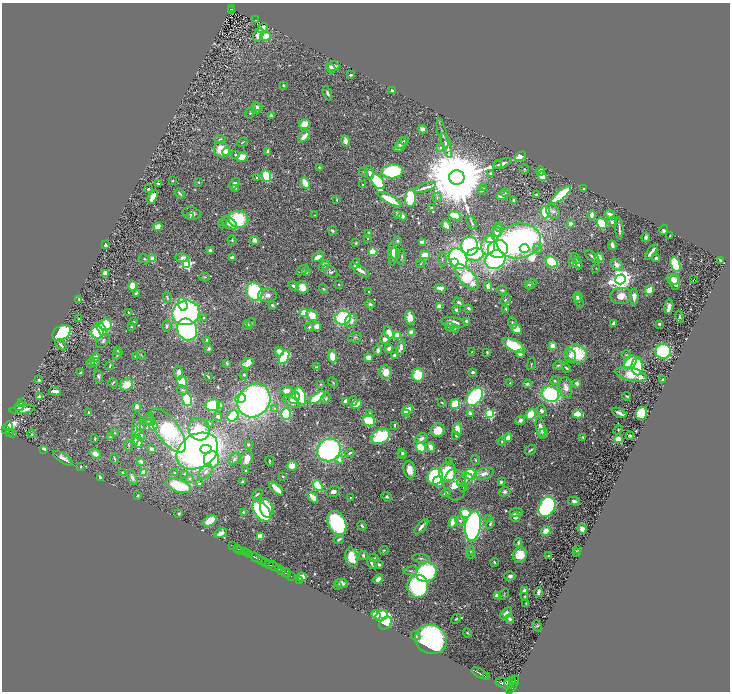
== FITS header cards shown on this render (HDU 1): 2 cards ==
NAXIS1  =                 1456
NAXIS2  =                 1379

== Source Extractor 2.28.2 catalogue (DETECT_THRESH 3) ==
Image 1456 x 1379 px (HDU 1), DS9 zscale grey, zoomed out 1/2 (1 PNG px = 2 x 2 image px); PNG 732 x 694 px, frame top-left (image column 1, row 1378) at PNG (2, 3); each listed source drawn as its Kron ellipse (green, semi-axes under 4 px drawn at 4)
Background 0.679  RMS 0.02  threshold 0.0607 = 3 sigma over >= 5 px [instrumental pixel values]
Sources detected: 699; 30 cannot appear on this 1/2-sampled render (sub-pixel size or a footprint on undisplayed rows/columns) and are neither listed nor drawn; of the other 669, the 500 brightest by FLUX_AUTO listed and drawn (169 fainter detections omitted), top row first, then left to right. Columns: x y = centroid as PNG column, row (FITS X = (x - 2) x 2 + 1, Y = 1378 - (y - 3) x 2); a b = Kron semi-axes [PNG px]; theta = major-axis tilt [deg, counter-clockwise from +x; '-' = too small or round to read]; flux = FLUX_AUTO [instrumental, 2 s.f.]
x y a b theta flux
231 9 4 2 - 120
231 11 2 1 - 18
256 20 4 1 - 110
263 28 5 4 - 20
258 35 7 5 66 30
265 36 5 4 - 100
333 66 6 5 - 29
331 68 5 4 - 19
350 75 3 2 - 8.6
283 85 3 3 - 6.5
392 91 3 3 - 7.1
327 93 7 3 -68 10
257 106 5 3 - 8.1
256 108 5 4 - 12
250 113 5 3 - 4.7
272 116 4 3 - 8.1
304 124 6 4 29 53
422 129 4 4 - 23
442 133 15 3 -74 14
304 136 7 3 46 40
220 140 6 4 -1 6.7
345 141 6 4 -80 27
404 141 3 3 - 5.5
242 142 5 2 - 3.5
401 144 6 4 39 12
446 146 13 4 -72 23
441 147 4 3 - 6.2
399 148 5 3 - 17
222 150 8 8 - 120
268 151 3 2 - 9.9
227 152 4 4 - 32
235 155 3 3 - 4.5
520 156 6 3 31 150
242 157 5 4 - 63
502 163 10 4 22 18
498 165 4 3 - 4.5
319 167 3 2 - 5.5
524 169 5 3 - 4.5
392 171 10 7 4 460
541 171 4 3 - 19
363 172 4 3 - 4.4
370 173 7 4 -76 16
491 174 3 3 - 15
266 176 6 4 -68 230
542 176 5 3 - 44
257 177 2 2 - 4.8
457 177 7 7 - 74000
172 181 2 2 - 7.1
199 182 3 2 - 3.7
378 182 8 5 -53 290
305 183 6 3 -61 130
158 184 3 2 - 8.5
234 184 6 4 50 18
363 185 3 3 - 5.5
484 187 4 3 - 3.5
236 188 4 3 - 3.8
425 188 11 2 17 21
148 189 2 2 - 7.4
584 189 3 3 - 12
482 191 5 3 - 5.4
180 193 5 2 - 8.8
506 193 4 3 - 6.1
536 194 3 2 - 4.6
561 195 12 4 41 330
502 196 6 3 21 12
153 197 7 4 59 38
437 197 5 3 - 5.5
410 198 9 5 87 190
389 199 13 4 -29 110
337 200 3 2 - 3.9
514 200 2 2 - 9.1
431 208 4 3 - 7
553 211 8 6 -55 17
545 212 6 4 89 190
192 213 9 6 -14 20
398 214 3 3 - 19
610 214 4 2 - 32
315 215 3 2 - 3.5
591 215 5 4 - 23
190 216 3 3 - 4.2
403 216 4 4 - 16
455 216 6 4 -22 150
238 219 10 8 -10 220
612 222 5 4 - 10
229 223 9 5 -33 28
472 223 7 3 -64 7.2
570 223 4 3 - 28
223 224 4 3 - 4.2
602 224 6 4 -55 190
446 225 5 3 - 31
158 227 4 4 - 52
498 227 4 4 - 6.3
619 228 11 2 -85 12
664 230 5 3 - 14
332 231 3 2 - 10
497 232 5 3 - 40
369 233 4 3 - 16
670 235 3 2 - 3.8
368 238 3 3 - 4.7
646 238 4 3 - 12
490 239 4 4 - 67
232 240 4 3 - 3.7
254 240 4 4 - 21
397 241 4 3 - 6.7
519 241 22 17 10 1400
423 242 3 3 - 34
356 243 3 3 - 6.3
105 245 3 3 - 15
488 245 9 7 84 88
612 245 5 3 - 28
470 246 9 8 - 680
524 248 5 4 - 77
538 248 5 4 - 8.6
498 249 10 9 - 560
210 250 4 3 - 11
373 252 4 4 - 110
651 252 9 2 53 32
392 253 12 3 89 35
395 254 6 3 -81 16
425 255 5 4 - 57
475 255 9 6 10 140
592 256 9 3 -39 14
232 257 4 2 - 15
318 257 6 3 37 28
402 257 8 2 86 6
599 257 5 3 - 60
182 258 6 4 -2 22
656 258 3 2 - 8.8
144 259 6 4 -27 6
153 259 4 3 - 44
442 259 7 2 -87 4.1
458 259 11 8 -58 750
575 259 6 3 -56 5
495 260 10 9 - 660
720 260 4 3 - 5.2
552 262 6 5 - 220
356 263 5 3 - 7.6
454 263 4 4 - 84
573 263 4 3 - 17
578 263 6 3 -67 16
187 264 4 3 - 530
421 264 4 3 - 4.3
675 264 8 4 -71 310
324 265 6 4 46 18
617 265 7 5 -41 27
596 268 2 2 - 3.6
302 270 7 3 34 6.5
360 270 11 2 -34 34
307 272 3 3 - 6.9
330 272 9 5 -34 9.9
105 273 3 3 - 33
205 277 5 3 - 4.7
467 277 16 7 -50 240
620 279 5 5 - 3700
673 279 6 5 - 31
694 279 2 1 - 24
675 282 8 5 -86 52
339 284 2 2 - 4.1
531 284 6 3 41 8.7
528 285 3 2 - 3.5
133 286 4 4 - 91
294 286 6 3 -31 13
488 286 4 3 - 20
302 287 6 5 - 46
440 288 5 2 - 46
323 289 5 3 - 4.7
502 290 5 3 - 6.3
649 290 5 4 - 79
254 292 9 8 - 350
369 292 4 3 - 6.1
136 293 4 2 - 7.4
267 295 9 6 0 25
621 296 11 8 3 54
578 297 5 4 - 14
634 297 8 4 -90 34
167 298 5 3 - 5.9
79 299 3 2 - 8.6
505 299 6 3 46 5
579 301 7 3 -61 5.5
459 302 5 3 - 9.8
183 304 6 4 -73 150
370 304 5 4 - 8.6
272 305 3 3 - 9.1
439 306 4 3 - 27
669 307 7 3 79 36
468 308 3 2 - 12
506 309 3 2 - 5.8
456 310 4 3 - 9
128 312 2 2 - 5.2
186 313 14 12 16 1200
304 313 4 3 - 89
312 315 6 5 - 63
203 317 3 2 - 6.7
680 317 6 4 -77 6.5
343 318 8 7 - 390
410 318 7 5 -76 54
79 319 3 3 - 6.3
134 321 3 2 - 3.6
351 321 7 5 54 20
466 322 4 3 - 23
251 323 5 3 - 3.7
453 323 12 5 -10 43
512 323 6 4 -68 8.5
614 324 4 3 - 28
659 324 3 2 - 7.3
106 325 6 6 - 160
247 325 5 3 - 21
167 326 6 4 85 9.8
316 326 3 3 - 47
131 327 3 2 - 3.4
309 327 4 4 - 7.9
449 327 5 4 - 7.1
102 329 7 4 -63 98
455 329 4 3 - 4
516 329 6 4 -41 60
187 330 11 9 -62 810
97 332 7 6 - 390
62 333 10 7 31 440
389 333 6 4 -67 45
411 333 3 3 - 75
397 336 3 3 - 210
355 337 7 5 13 9
385 339 5 4 - 24
207 340 4 3 - 8.8
103 341 8 5 50 11
61 345 6 3 -46 9.8
513 345 12 5 -28 160
552 346 4 3 - 35
401 347 8 4 71 23
209 348 4 3 - 8.7
389 348 4 3 - 19
117 350 3 2 - 5.4
378 350 5 4 - 16
663 351 8 7 - 320
279 352 5 4 - 34
472 352 3 3 - 3.9
487 352 3 2 - 7
118 354 6 2 54 5
520 354 4 3 - 25
577 354 11 9 -32 180
141 355 5 3 - 4.1
394 355 3 2 - 15
626 355 4 4 - 6.1
135 356 3 3 - 3.9
332 356 6 4 -79 69
570 356 7 6 - 18
284 357 7 4 60 340
368 357 4 3 - 36
95 358 4 4 - 34
95 362 4 3 - 3.8
630 362 8 5 52 190
91 363 4 4 - 9.7
227 363 4 3 - 6.3
248 363 6 5 - 79
531 364 6 3 75 4
558 365 5 3 - 6.9
110 366 4 2 - 6.3
637 366 9 5 -89 210
316 367 3 2 - 3.4
566 368 5 2 - 7.4
179 372 7 4 -85 21
385 372 7 6 - 52
473 372 3 3 - 10
81 373 3 2 - 6.1
631 374 16 6 -14 100
244 375 4 4 - 6.1
418 375 7 6 - 120
98 376 7 3 -74 12
208 377 4 2 - 5.7
39 380 3 3 - 9.9
555 380 4 3 - 4.9
662 380 3 2 - 5.8
182 382 6 5 - 120
333 382 5 2 - 3.8
113 383 5 2 - 5.2
510 383 3 3 - 4
577 383 3 3 - 20
321 384 3 3 - 3.6
527 384 4 3 - 9.8
126 385 7 5 26 78
566 388 10 6 -83 34
182 390 6 4 -27 7.2
55 391 6 3 -6 28
286 391 6 5 - 29
550 394 9 7 -24 520
300 396 9 5 -71 340
627 396 4 2 - 5.9
39 397 2 2 - 50
317 397 9 4 36 190
475 397 10 6 54 600
240 398 5 4 - 170
294 398 6 5 - 56
326 399 5 4 - 8.8
187 400 6 4 -72 270
254 400 18 15 50 1500
345 401 4 3 - 20
353 401 5 3 - 6.2
22 402 4 2 - 5.2
291 402 9 4 -29 35
442 403 2 2 - 3.5
356 404 5 4 - 72
455 404 5 4 - 180
213 405 7 6 - 330
221 405 3 3 - 18
20 406 5 4 - 14
137 407 5 3 - 25
275 408 4 3 - 5
22 409 13 4 5 38
407 410 6 3 30 110
541 411 6 5 - 15
88 412 3 2 - 4.7
619 413 8 3 -27 22
641 413 6 5 - 160
286 414 6 4 -90 260
370 414 2 2 - 25
406 414 4 3 - 19
471 414 2 2 - 56
489 414 3 3 - 370
531 414 6 4 67 110
578 414 5 3 - 120
218 416 4 3 - 13
233 416 6 5 - 250
149 417 3 2 - 3.8
149 420 6 5 - 14
520 420 5 4 - 16
369 421 6 5 - 190
209 423 3 3 - 3.6
395 425 3 2 - 7
9 426 4 4 - 2600
141 426 3 2 - 4.5
153 426 4 3 - 150
136 428 17 4 87 29
540 428 11 4 -80 37
6 429 3 2 - 480
199 429 11 10 - 260
457 429 6 4 -73 52
168 430 26 11 -54 850
438 430 7 6 - 68
618 430 5 3 - 6
10 432 2 2 - 160
115 433 4 3 - 3.8
544 433 4 4 - 12
12 434 3 1 - 180
32 434 4 3 - 4.9
140 435 6 4 -62 14
380 436 9 7 30 370
456 436 3 2 - 4.4
630 436 4 3 - 6.3
110 437 4 3 - 5.9
583 437 3 2 - 7.1
421 438 6 5 - 19
508 438 4 3 - 65
95 439 3 2 - 6.4
619 439 4 3 - 74
138 441 6 4 -82 140
502 441 4 3 - 5.4
248 445 3 3 - 7.2
128 446 5 2 - 3.9
431 447 5 3 - 38
421 448 5 3 - 180
44 449 2 2 - 33
151 449 3 2 - 13
206 449 6 4 1 120
329 450 12 11 - 770
530 450 6 2 33 7.5
197 451 22 16 32 1700
402 452 3 2 - 3.5
95 453 6 4 -38 30
350 453 4 3 - 5.6
402 455 4 3 - 11
63 458 12 4 -33 29
114 459 5 2 - 5.6
211 459 8 7 - 280
234 459 7 5 39 9.7
247 459 8 5 72 43
339 460 3 2 - 33
476 460 5 3 - 4.3
141 461 4 3 - 16
270 461 5 3 - 5.7
450 462 3 3 - 10
292 466 5 4 - 58
81 467 2 2 - 3.7
410 470 9 6 -79 44
246 471 3 2 - 3.8
122 472 3 3 - 5.6
206 472 8 5 52 19
448 472 10 8 81 250
144 473 4 3 - 64
175 473 4 3 - 3.5
184 474 3 3 - 3.3
471 474 6 5 - 240
484 474 10 5 13 29
283 476 3 2 - 4.3
100 477 3 2 - 9.3
132 477 8 3 -63 15
435 477 8 7 - 520
190 479 4 3 - 5.3
465 480 8 5 33 18
242 482 3 2 - 8.5
438 482 5 5 - 92
501 482 3 3 - 13
199 484 3 3 - 6.3
455 485 16 11 -85 70
178 486 13 6 -20 170
318 486 6 4 -51 200
463 487 5 3 - 4.3
276 489 9 3 -45 67
333 492 7 5 22 18
504 492 6 4 11 8.9
446 493 5 4 - 15
257 494 6 3 38 7.6
137 496 3 3 - 6.4
313 497 6 3 -47 71
387 497 5 4 - 8
350 498 3 2 - 3.6
574 501 6 3 -14 14
547 507 10 8 64 760
266 508 10 6 -76 130
262 511 12 7 -51 510
243 512 2 2 - 18
516 512 6 4 7 21
465 513 5 4 - 80
179 514 3 2 - 5.5
515 517 5 5 - 14
489 519 4 3 - 4.4
210 521 7 5 34 86
460 521 5 4 - 11
453 522 6 3 67 78
337 523 12 9 -65 530
490 524 5 3 - 5.7
362 526 5 3 - 10
473 526 15 7 82 1100
421 527 9 3 48 18
582 529 5 3 - 25
546 531 5 4 - 52
221 533 7 3 28 21
260 537 4 4 - 63
339 539 6 3 36 12
518 543 4 2 - 8.1
233 546 2 1 - 36
237 548 3 1 - 70
578 549 3 2 - 4
241 550 3 2 - 220
384 550 4 2 - 3.9
470 551 4 4 - 6.4
244 552 2 1 - 230
577 552 3 2 - 5.7
246 553 3 2 - 450
250 555 4 2 - 270
363 555 4 3 - 8.3
471 555 5 4 - 10
520 555 7 7 - 66
549 556 2 2 - 7.4
352 557 10 6 -81 100
256 558 6 2 -28 1000
374 558 5 3 - 4.6
421 558 9 3 -7 9.1
262 561 2 2 - 250
265 562 4 2 - 240
494 562 4 2 - 5.2
372 563 6 3 -61 13
269 564 3 2 - 330
379 564 4 3 - 7
274 566 5 2 - 250
278 569 2 2 - 250
281 571 3 2 - 620
411 571 7 3 8 6
426 572 11 9 27 430
286 573 4 2 - 790
292 576 3 2 - 56
510 576 5 4 - 18
302 577 4 4 - 45
378 579 5 4 - 25
300 581 2 1 - 13
341 583 6 4 -14 20
338 585 3 2 - 3.7
418 586 11 10 - 500
525 590 4 3 - 22
538 592 5 2 - 9.7
504 594 6 4 56 5
497 596 4 3 - 45
525 596 3 2 - 6
526 603 4 3 - 5.5
506 613 7 4 44 30
376 615 5 3 - 35
381 616 6 5 - 270
456 619 5 3 - 5.7
510 619 4 4 - 19
386 623 7 5 45 240
537 626 6 4 -65 6.1
467 633 5 3 - 6.9
416 636 5 3 - 8
431 639 16 14 -17 890
480 673 9 2 -26 1400
487 677 3 2 - 250
514 679 3 2 - 260
508 682 4 2 - 1000
512 682 4 3 - 960
505 684 9 4 -16 3900
513 685 10 3 60 2700
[169 fainter detections neither listed nor drawn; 30 sub-pixel or undisplayed-footprint detections neither listed nor drawn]